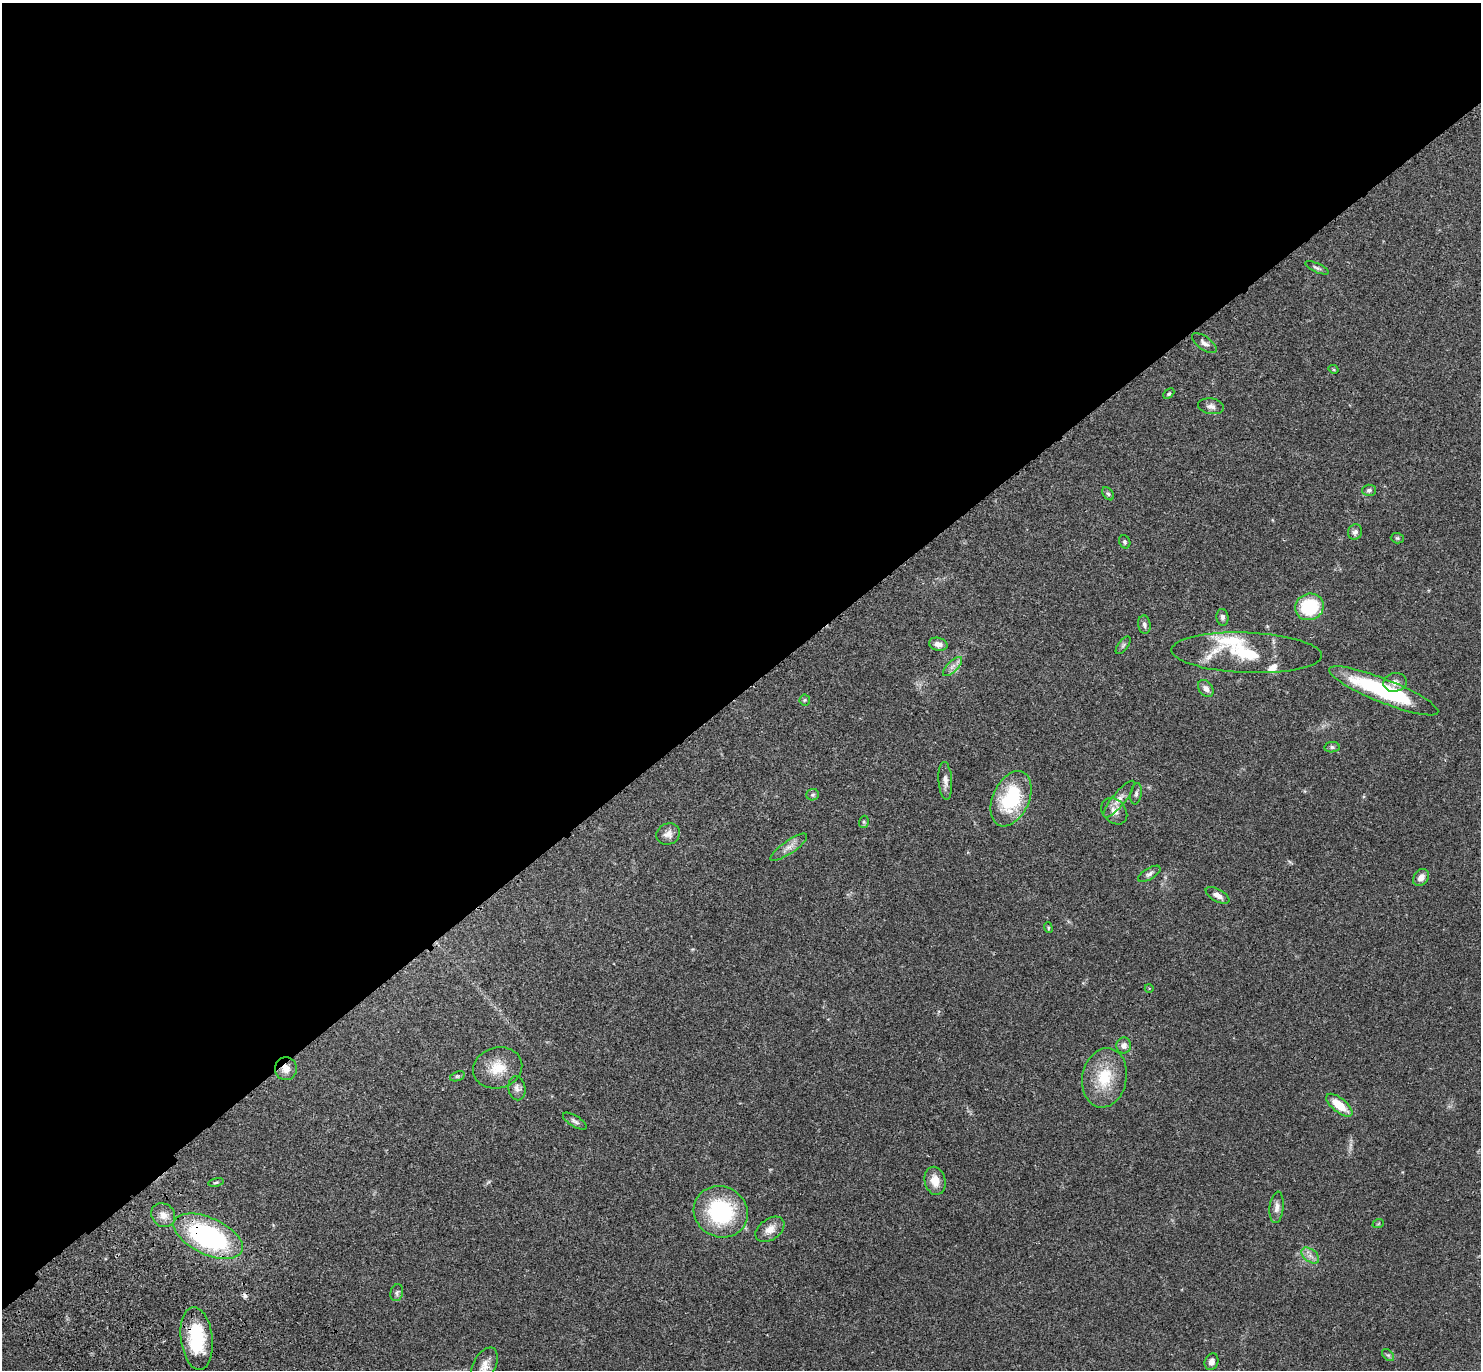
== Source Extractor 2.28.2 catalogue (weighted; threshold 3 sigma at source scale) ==
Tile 2 of 4 x 4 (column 2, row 1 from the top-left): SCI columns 1578-3056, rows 4349-5716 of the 6115 x 6103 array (HDU 1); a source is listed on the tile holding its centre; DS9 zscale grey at full resolution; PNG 1483 x 1372 px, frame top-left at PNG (2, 3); each listed source drawn as its Kron ellipse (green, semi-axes under 4 px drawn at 4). Shown black and unused: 51% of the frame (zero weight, under 3 of 4 exposures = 6% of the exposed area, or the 3 px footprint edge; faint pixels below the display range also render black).
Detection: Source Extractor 2.28.2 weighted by HDU 2 'WHT'; one run over the whole footprint, this tile lists its part. Background 0.0501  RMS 0.0056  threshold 0.0252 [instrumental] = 3 sigma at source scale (4.5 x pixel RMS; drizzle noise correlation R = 1.50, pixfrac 1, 0.05/0.05 arcsec/px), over >= 5 px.
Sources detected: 63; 1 too faint to see at this stretch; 1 cosmic-ray / hot-pixel residue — neither listed nor drawn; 3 inside a brighter listed object's ellipse — not listed separately; the other 58 listed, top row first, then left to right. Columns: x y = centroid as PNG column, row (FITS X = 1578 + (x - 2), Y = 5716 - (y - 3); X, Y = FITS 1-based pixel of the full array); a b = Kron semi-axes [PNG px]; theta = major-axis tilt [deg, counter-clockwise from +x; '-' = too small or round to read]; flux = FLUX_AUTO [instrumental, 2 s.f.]
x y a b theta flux
1317 268 13 4 -24 1.5
1204 343 14 6 -36 2.5
1333 369 5 3 - 0.57
1169 394 6 4 44 0.77
1211 406 13 7 -10 2.6
1369 490 7 5 2 1.6
1108 494 7 5 -53 1
1355 532 8 7 - 1.8
1397 538 6 5 - 0.85
1125 542 7 5 -65 1.1
1309 607 14 13 - 29
1222 617 8 6 -83 1.7
1144 625 9 6 -82 1.7
938 644 9 6 -13 2.9
1123 645 10 5 53 1.3
1247 653 75 20 -2 35
953 666 12 5 45 2.6
1395 682 12 9 8 3.6
1206 688 9 6 -51 2.6
1384 691 59 12 -22 60
805 700 5 5 - 0.73
1332 747 7 5 9 1.2
945 781 19 7 -86 3.3
1136 794 11 5 81 1.5
813 795 6 5 - 1.1
1011 799 29 18 65 37
1119 799 23 6 51 4.3
1114 811 15 11 -46 4.6
864 822 6 5 - 0.74
668 834 12 10 26 3.6
789 847 22 6 35 4
1149 874 13 5 31 1.8
1421 878 9 7 51 3.7
1217 895 13 6 -29 3.5
1048 928 5 4 - 0.69
1149 988 4 3 - 0.51
1124 1045 8 7 - 2.8
498 1068 25 20 15 13
286 1069 11 11 - 4.3
457 1076 8 4 18 0.9
1104 1078 30 22 79 21
517 1088 12 8 -79 2.6
1339 1105 16 7 -39 11
575 1121 13 5 -31 1.8
935 1181 14 10 -77 6.6
216 1182 8 3 12 0.78
1277 1207 16 7 84 3.1
721 1212 27 25 -29 50
163 1215 13 11 -44 4.4
1378 1224 6 3 19 0.54
770 1229 16 10 35 5.7
208 1236 37 18 -25 99
1310 1256 10 6 -38 2.7
397 1293 9 6 76 1.4
197 1338 31 16 -83 31
1388 1355 7 4 -43 0.98
1211 1362 8 6 69 2.8
484 1366 20 11 63 5.7
Overlapping masked pixels (flux is a lower limit): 3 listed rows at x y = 286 1069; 208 1236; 197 1338
Isophote crosses this tile's border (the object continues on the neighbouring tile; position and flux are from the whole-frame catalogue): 1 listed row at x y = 484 1366